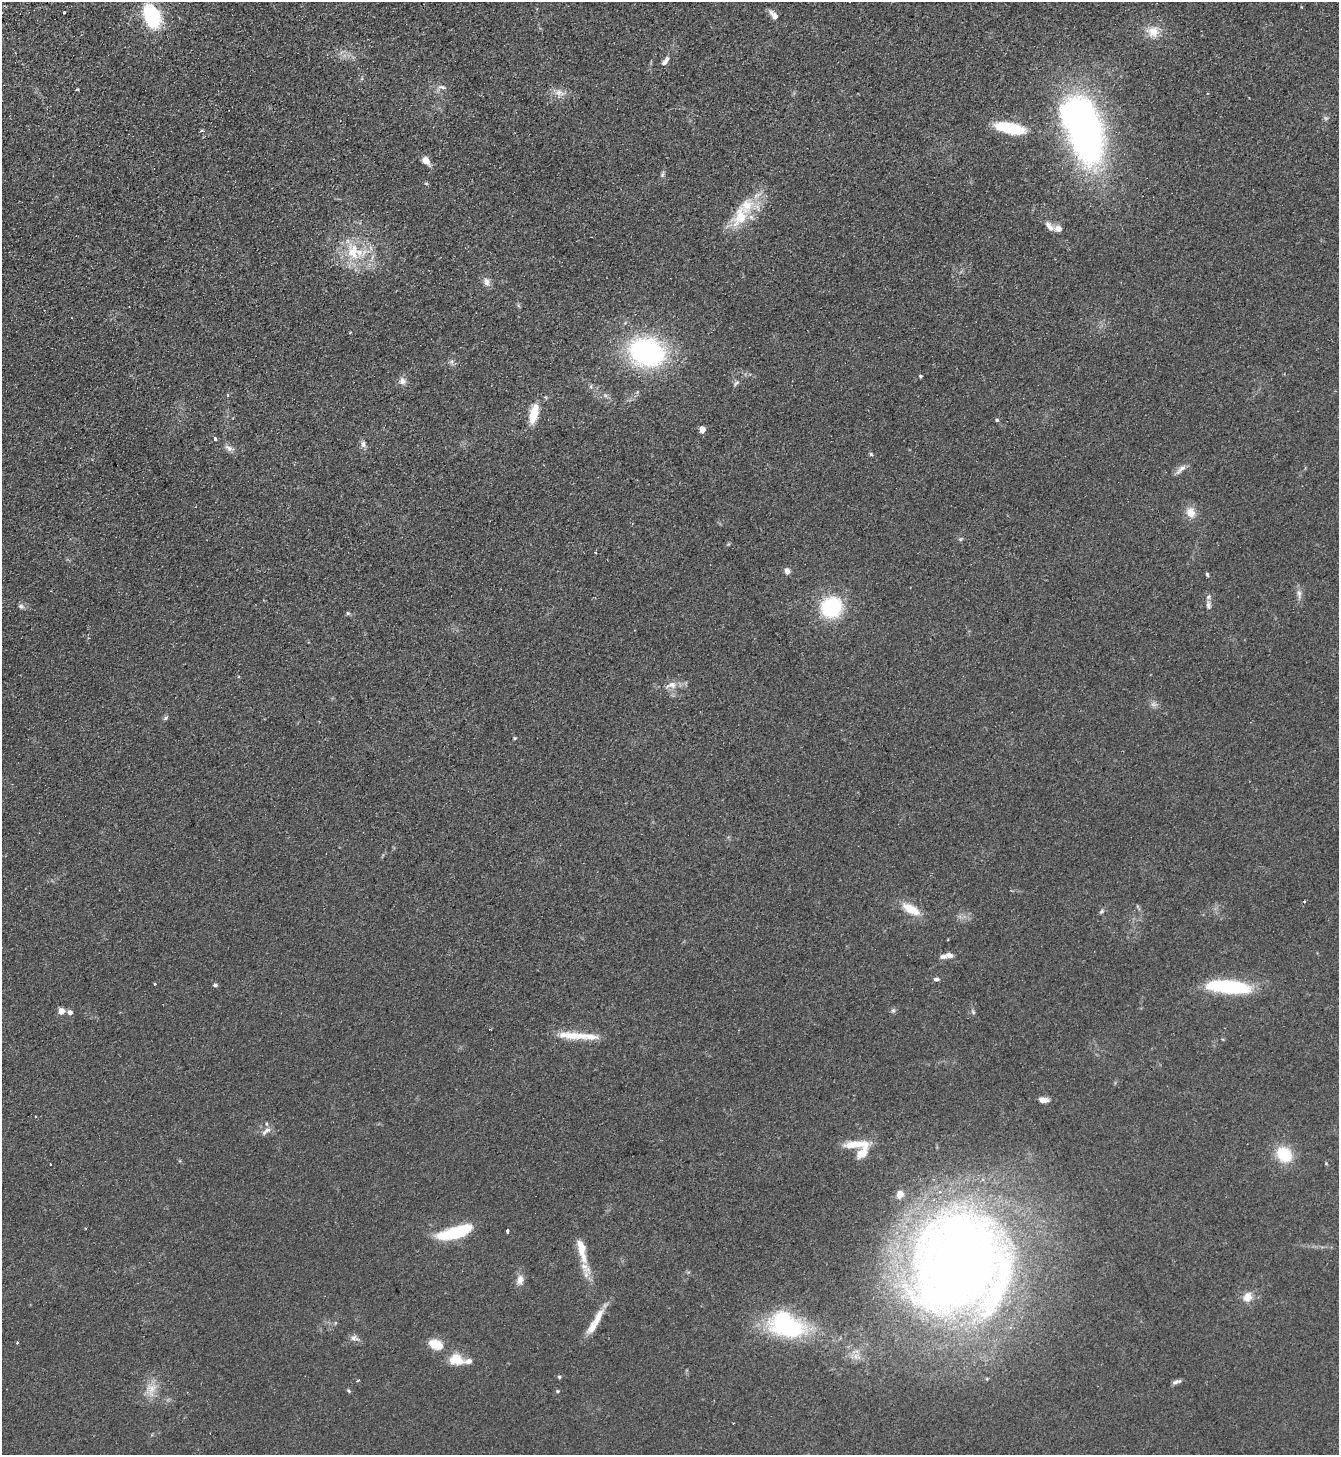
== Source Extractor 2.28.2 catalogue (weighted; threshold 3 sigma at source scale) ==
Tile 11 of 4 x 4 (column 3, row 3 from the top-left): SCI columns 3003-4339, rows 1505-2957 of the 5869 x 5915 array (HDU 1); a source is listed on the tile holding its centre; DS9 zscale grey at full resolution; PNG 1341 x 1457 px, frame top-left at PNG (2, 2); no overlay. Shown black and unused: <1% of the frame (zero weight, under 2 of 3 exposures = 3% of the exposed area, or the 3 px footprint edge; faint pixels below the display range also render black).
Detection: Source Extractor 2.28.2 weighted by HDU 2 'WHT'; one run over the whole footprint, this tile lists its part. Background 0.0921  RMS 0.011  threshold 0.0475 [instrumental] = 3 sigma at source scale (4.5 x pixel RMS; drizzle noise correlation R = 1.50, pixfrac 1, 0.05/0.05 arcsec/px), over >= 5 px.
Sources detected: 101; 3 inside a brighter object's white glare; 2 cosmic-ray / hot-pixel residue — not listed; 9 inside a brighter listed object's ellipse — not listed separately; the other 87 listed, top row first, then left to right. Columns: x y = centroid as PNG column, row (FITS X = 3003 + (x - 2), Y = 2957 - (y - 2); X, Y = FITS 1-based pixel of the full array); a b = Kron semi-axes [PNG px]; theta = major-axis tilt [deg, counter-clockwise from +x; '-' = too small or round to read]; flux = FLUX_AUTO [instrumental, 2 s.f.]
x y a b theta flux
64 12 3 3 - 2.2
152 16 18 11 -68 100
774 16 11 6 -51 7.7
1153 32 16 15 - 15
667 59 8 6 50 3.1
442 87 11 5 -11 3.5
559 93 16 8 -14 8
1010 128 24 8 -12 73
201 131 5 3 - 1.2
1086 133 56 27 -80 450
426 161 11 6 -50 8.4
662 174 10 4 68 2.1
426 183 6 3 -19 1.1
740 217 35 19 68 36
1049 226 15 7 -51 5.8
1058 229 9 7 -11 6.2
353 252 28 17 -80 36
486 282 11 9 -67 5.8
350 332 3 2 - 1.1
646 352 35 26 -18 180
452 362 7 4 -73 2.2
920 376 3 3 - 1.6
402 381 11 9 -59 5.2
736 383 10 4 50 2.3
591 387 6 5 - 2.2
534 413 22 8 76 24
997 420 5 4 - 1.6
702 429 5 4 - 15
215 439 4 3 - 4.4
363 444 9 6 -84 3.7
229 448 13 7 -35 4.6
871 454 5 4 - 1.4
1181 469 18 5 42 5.5
1191 512 14 12 -77 11
960 539 6 4 -17 1.4
595 552 3 2 - 1.2
787 571 6 5 - 5.8
1207 574 6 4 -64 1.4
1299 594 14 6 -87 5
1208 605 12 6 -84 3.8
21 606 8 6 -16 2.7
832 607 17 16 - 86
348 613 6 5 - 1.5
671 685 17 9 10 9.9
1153 704 8 6 -34 3.6
166 718 6 5 - 1.9
515 738 4 4 - 0.96
1305 901 3 2 - 1.1
1137 906 6 4 -71 1.3
911 909 25 11 -29 19
1101 911 7 5 54 1.9
949 955 8 6 -19 5.3
936 979 7 5 0 2.5
215 985 6 4 1 1.7
1228 987 36 10 -5 120
893 1010 6 5 - 1.9
61 1011 5 4 - 15
70 1012 5 5 - 5
973 1012 8 4 -55 1.9
569 1035 37 10 -4 23
1043 1100 9 5 -4 8
36 1117 3 3 - 1.4
266 1124 6 5 - 1.7
266 1131 16 6 39 4.7
854 1145 31 9 7 19
862 1151 24 9 61 20
1284 1154 14 12 -47 42
900 1194 7 6 - 9.7
507 1231 4 3 - 4
455 1232 35 10 16 70
582 1250 40 10 -77 24
961 1267 105 77 42 1100
520 1280 14 9 78 7
1248 1297 14 12 55 10
595 1322 37 8 60 20
789 1328 50 23 -7 110
354 1338 14 6 -13 4.4
17 1343 3 3 - 1.7
436 1344 18 10 -21 20
456 1360 18 13 -7 20
559 1377 5 4 - 1.4
987 1379 5 3 - 0.86
358 1380 4 2 - 1
1176 1382 12 4 19 3.1
151 1389 20 14 84 15
349 1391 6 4 -34 1.3
557 1391 5 4 - 1.3